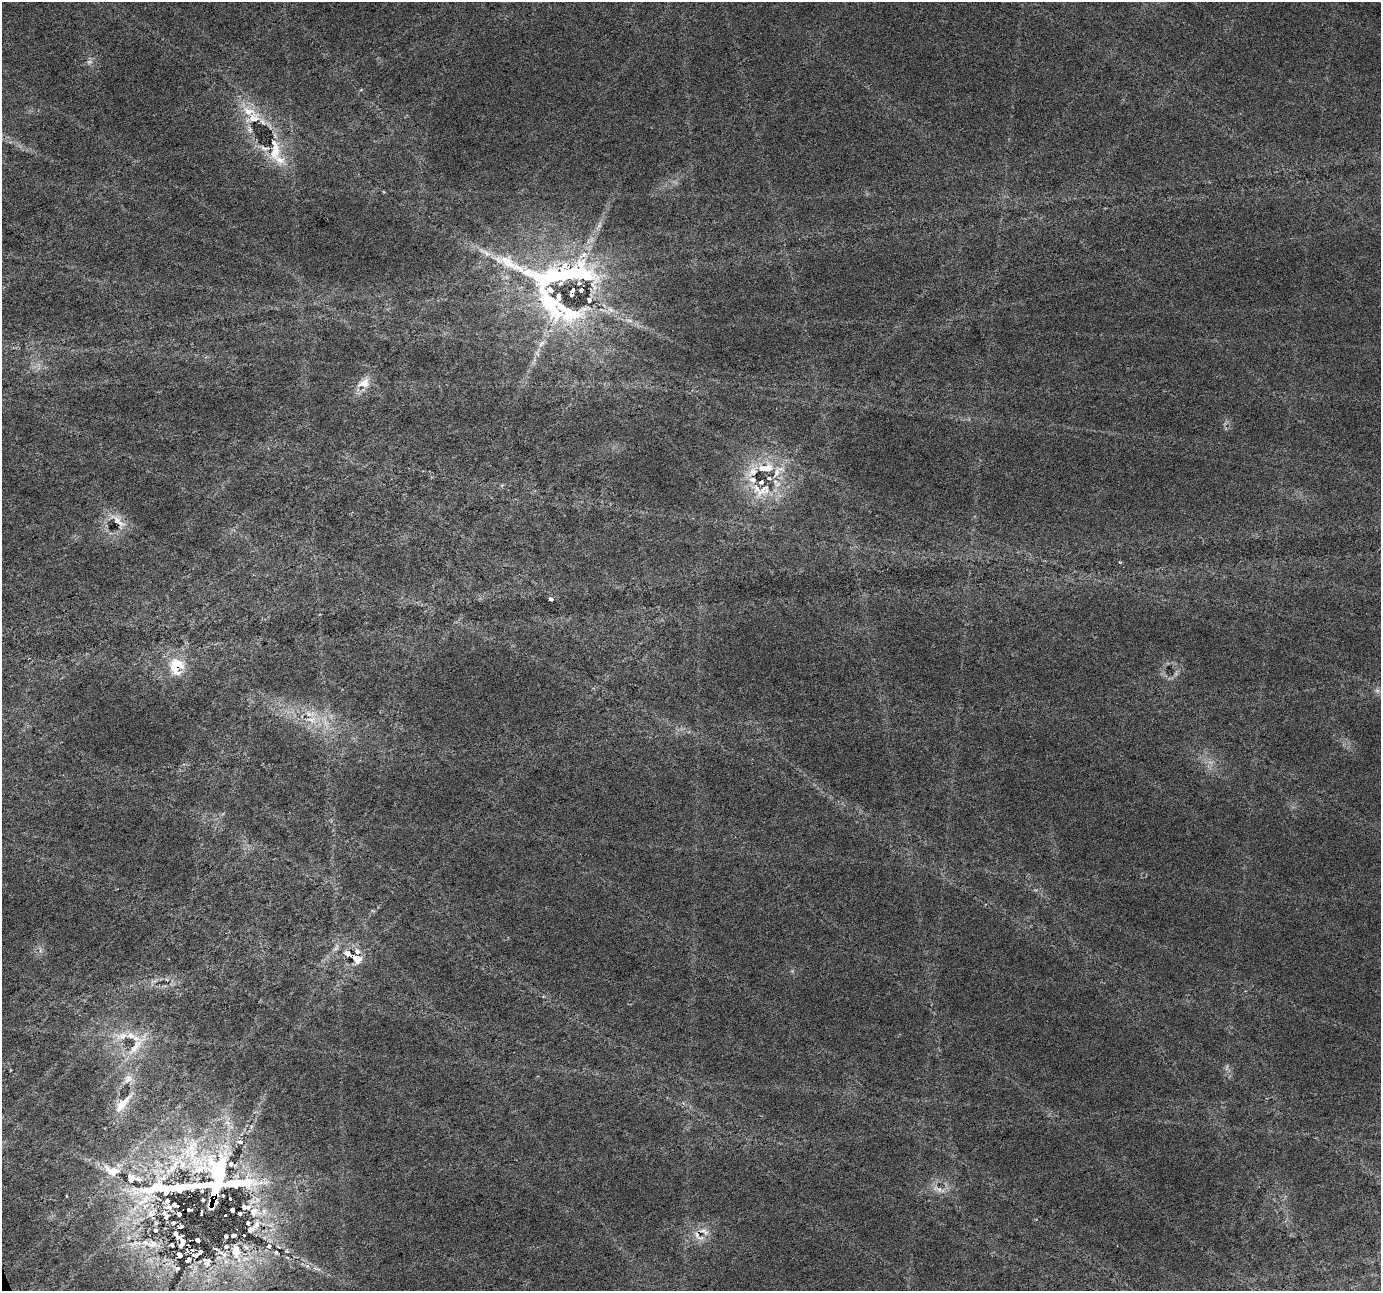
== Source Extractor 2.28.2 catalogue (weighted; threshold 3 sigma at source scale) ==
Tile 7 of 4 x 4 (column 3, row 2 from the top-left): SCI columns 2761-4139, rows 2708-3996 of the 5519 x 5359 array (HDU 1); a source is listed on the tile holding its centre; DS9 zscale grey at full resolution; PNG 1383 x 1293 px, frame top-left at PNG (2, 2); no overlay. Shown black and unused: <1% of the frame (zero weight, under 3 of 6 exposures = <1% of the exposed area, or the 3 px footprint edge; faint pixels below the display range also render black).
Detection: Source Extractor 2.28.2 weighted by HDU 2 'WHT'; one run over the whole footprint, this tile lists its part. Background 0.0256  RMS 0.0027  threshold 0.0112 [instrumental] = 3 sigma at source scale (4.09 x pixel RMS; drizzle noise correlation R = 1.36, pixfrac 0.8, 0.0396/0.0396 arcsec/px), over >= 5 px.
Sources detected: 111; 2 too faint to see at this stretch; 4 cosmic-ray / hot-pixel residue — not listed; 29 inside a brighter listed object's ellipse — not listed separately; the other 76 listed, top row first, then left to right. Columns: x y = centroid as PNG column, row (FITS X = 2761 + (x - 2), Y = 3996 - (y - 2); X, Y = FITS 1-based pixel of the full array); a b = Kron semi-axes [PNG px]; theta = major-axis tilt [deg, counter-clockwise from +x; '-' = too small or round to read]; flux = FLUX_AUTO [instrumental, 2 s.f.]
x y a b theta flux
254 118 20 16 41 5.3
275 151 28 14 78 6.3
486 253 18 5 -35 1.8
583 255 15 8 28 2.5
563 276 80 21 2 65
561 283 4 3 - 2
579 283 6 4 23 0.72
550 290 8 6 -18 1.6
581 290 4 4 - 1.6
571 291 5 4 - 25
559 296 6 4 83 6.1
589 300 6 4 -81 0.71
558 304 117 30 -37 53
611 310 8 6 -20 0.99
541 344 11 5 43 1
364 383 18 11 23 3.4
766 468 25 12 8 7
763 490 34 14 42 7.4
117 521 27 9 -39 3.4
551 599 4 4 - 0.57
176 668 18 17 - 6
1377 690 6 6 - 0.7
311 720 16 10 -22 3.7
336 947 13 5 58 1.1
357 951 9 7 -75 1.2
354 957 7 4 -35 7.9
122 1036 21 10 6 4.1
135 1047 39 10 49 6
128 1079 12 9 31 2
123 1103 35 11 49 5
240 1142 8 5 -10 0.93
192 1150 38 15 88 9.9
175 1164 28 6 58 4.3
231 1164 7 5 -23 1.2
112 1171 25 13 -18 5
138 1179 12 6 -10 1
235 1184 121 32 -14 45
196 1186 83 11 5 18
937 1189 19 6 -16 1.8
215 1194 79 14 81 27
223 1195 3 3 - 0.43
230 1198 3 2 - 0.35
167 1200 4 3 - 0.7
203 1200 4 3 - 2.1
210 1206 6 4 -79 3
169 1207 10 6 -2 0.9
189 1210 6 3 -4 3.9
254 1212 13 11 82 2.9
151 1213 13 8 36 1.4
201 1213 6 3 84 1.3
179 1214 4 4 - 1.1
240 1214 4 3 - 0.42
225 1215 3 3 - 0.51
166 1217 9 5 -76 0.62
156 1223 4 4 - 0.28
173 1223 5 4 - 0.28
256 1225 17 9 56 2.3
181 1226 5 3 - 1.9
155 1230 3 3 - 0.29
177 1235 10 5 -37 0.9
244 1235 3 3 - 0.41
698 1236 23 9 -41 2.9
197 1240 5 4 - 2.5
182 1243 8 4 70 1
153 1244 18 11 1 3.1
172 1245 4 3 - 0.37
269 1246 6 6 - 0.93
191 1250 12 5 1 0.92
236 1251 25 12 -81 5.5
276 1252 7 4 -53 0.43
223 1254 17 7 -31 1.9
179 1255 5 3 - 0.6
195 1255 8 5 3 0.7
188 1259 7 4 53 0.94
207 1264 10 9 - 1.6
177 1268 16 7 -24 2
Overlapping masked pixels (flux is a lower limit): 10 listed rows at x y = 571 291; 558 304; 176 668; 354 957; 235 1184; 196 1186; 215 1194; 210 1206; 197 1240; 191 1250